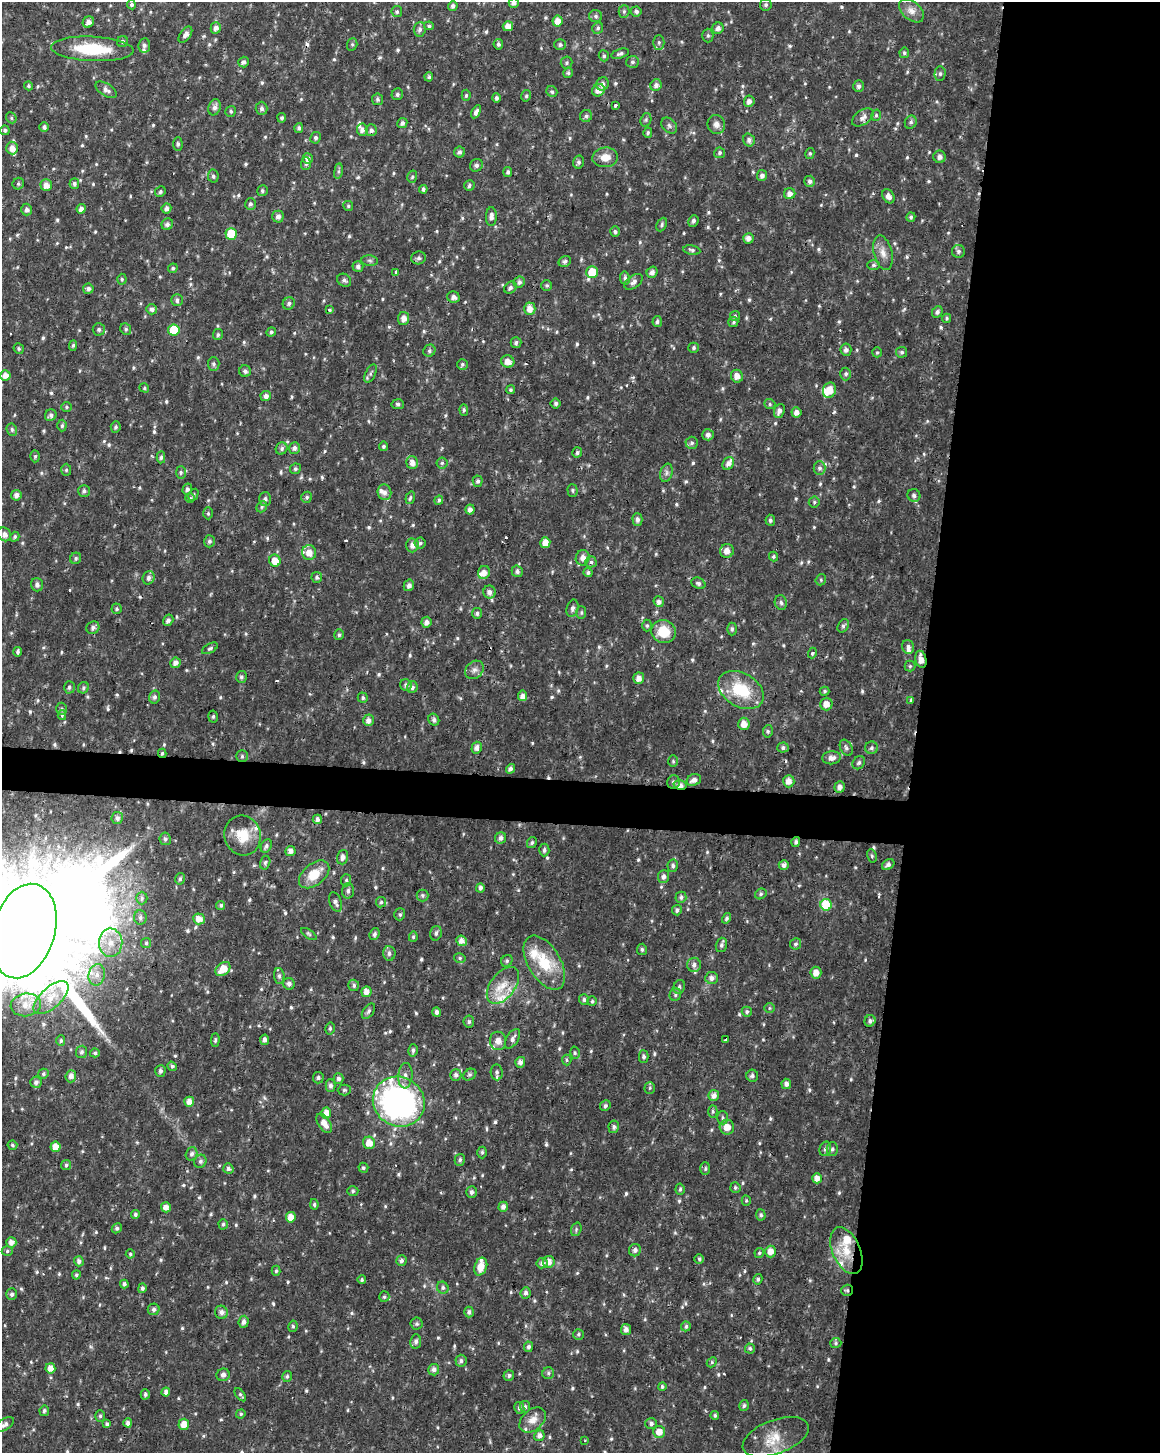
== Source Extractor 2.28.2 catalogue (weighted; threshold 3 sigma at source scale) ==
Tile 8 of 4 x 3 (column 4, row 2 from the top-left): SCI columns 3473-4630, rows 1685-3135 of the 4637 x 4872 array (HDU 1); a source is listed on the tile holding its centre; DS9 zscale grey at full resolution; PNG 1162 x 1455 px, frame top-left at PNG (2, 2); each listed source drawn as its Kron ellipse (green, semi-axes under 4 px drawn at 4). Shown black and unused: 23% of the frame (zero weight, under 2 of 3 exposures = <1% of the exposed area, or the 3 px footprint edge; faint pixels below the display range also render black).
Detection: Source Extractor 2.28.2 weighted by HDU 2 'WHT'; one run over the whole footprint, this tile lists its part. Background 0.0215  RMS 0.0042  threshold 0.019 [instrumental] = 3 sigma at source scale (4.5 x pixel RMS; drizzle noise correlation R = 1.50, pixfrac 1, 0.0396/0.0396 arcsec/px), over >= 5 px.
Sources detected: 801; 1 inside a brighter object's white glare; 8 cosmic-ray / hot-pixel residue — neither listed nor drawn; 23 inside a brighter listed object's ellipse — not listed separately; of the other 769, all 500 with FLUX_AUTO >= 0.663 (the completeness limit of this list) listed and drawn (269 fainter detections not listed), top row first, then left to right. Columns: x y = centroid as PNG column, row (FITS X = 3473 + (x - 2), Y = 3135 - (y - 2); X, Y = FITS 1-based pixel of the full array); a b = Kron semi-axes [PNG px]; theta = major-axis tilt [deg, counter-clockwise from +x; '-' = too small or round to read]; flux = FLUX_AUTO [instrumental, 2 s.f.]
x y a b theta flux
514 3 5 5 - 1.7
131 5 4 4 - 1.3
766 5 6 6 - 0.91
453 6 5 4 - 1.2
624 11 6 5 - 0.82
636 11 5 5 - 1.2
911 11 14 9 -42 3.3
397 12 5 5 - 0.89
596 16 6 6 - 1.1
558 21 5 5 - 3.3
88 22 6 5 - 2.1
429 26 5 4 - 0.72
508 26 5 5 - 3.2
216 28 6 5 - 2.2
598 28 6 5 - 0.96
718 28 6 5 - 2
420 29 7 6 - 1.4
185 35 9 5 55 1.7
708 35 7 5 -89 0.88
122 41 5 5 - 0.96
659 42 7 5 -90 1
352 44 6 5 - 0.7
498 44 5 4 - 1
144 45 7 6 - 1.2
560 45 6 5 - 1
92 49 41 12 -3 21
904 53 5 4 - 0.68
620 54 9 4 16 1
604 56 5 5 - 0.78
244 62 5 5 - 1.2
632 62 6 6 - 1.1
567 63 6 6 - 0.77
568 73 5 4 - 0.79
940 74 7 5 88 1.1
429 77 4 4 - 0.86
602 84 7 6 - 1.9
656 85 6 5 - 1.7
29 86 4 4 - 0.78
859 86 6 5 - 1.3
106 90 12 6 -32 1.9
598 90 6 6 - 3.3
552 92 6 5 - 0.9
397 94 6 5 - 1.2
466 95 5 4 - 0.8
526 96 6 4 76 0.77
496 98 5 4 - 1.2
377 99 6 5 - 0.93
749 101 6 5 - 2
615 105 3 3 - 17
214 107 8 6 69 2
261 108 7 6 - 1.3
231 111 5 5 - 0.8
476 112 7 4 60 1.6
876 115 6 4 75 0.75
586 116 6 6 - 1.2
863 117 12 7 34 2.3
11 118 6 5 - 0.67
282 118 4 4 - 0.8
646 120 7 5 70 0.82
911 122 7 5 65 1.1
402 123 5 5 - 1.2
716 124 9 8 - 2.3
669 126 9 6 -47 1.2
44 127 5 5 - 1.3
299 128 5 4 - 0.96
5 130 5 4 - 0.87
362 130 6 5 - 2
371 130 6 5 - 1.5
648 133 5 4 - 0.73
316 138 6 5 - 0.96
749 140 6 6 - 1.6
178 144 7 4 -89 0.82
12 148 6 6 - 3.3
460 152 5 5 - 1.2
720 153 5 5 - 0.95
810 153 5 4 - 0.71
605 157 13 10 5 4.7
940 157 6 6 - 1.7
308 159 5 5 - 1.9
578 162 6 5 - 0.96
306 164 6 5 - 0.97
476 165 6 6 - 1.3
338 171 8 4 82 0.91
508 172 5 4 - 0.92
762 175 5 5 - 1.8
213 176 6 5 - 0.94
412 177 6 4 74 0.7
810 181 5 5 - 1.3
18 184 6 5 - 0.91
74 184 5 5 - 1
46 185 6 5 - 3.1
469 185 5 5 - 0.98
423 189 4 3 - 1.1
262 191 6 5 - 0.8
160 192 6 5 - 0.9
790 194 5 5 - 2.6
888 196 7 5 -60 2
250 204 6 5 - 1
348 206 5 5 - 0.68
81 209 5 4 - 2.2
166 209 5 5 - 1.9
27 210 6 5 - 1.6
491 216 9 5 88 1.9
278 217 6 5 - 1.9
911 217 5 4 - 0.83
693 221 6 5 - 1
167 224 6 5 - 1.5
662 225 7 5 64 0.82
615 232 5 5 - 1
231 234 6 5 - 13
748 238 5 5 - 2.2
692 250 8 5 -10 0.99
958 251 6 6 - 1.1
883 253 17 9 -76 3.7
419 258 7 6 - 1.2
370 261 8 5 -7 0.95
565 261 6 5 - 1.1
873 265 6 5 - 0.92
358 266 5 5 - 1.3
173 268 5 4 - 0.78
396 272 3 3 - 1.5
592 272 6 6 - 12
652 272 6 5 - 1.8
625 278 6 5 - 1.1
122 279 5 4 - 0.7
344 280 7 6 - 1.3
519 282 6 5 - 1.4
634 282 10 6 36 1.6
547 285 5 5 - 0.79
510 288 7 5 40 1.1
88 289 5 5 - 1.5
453 297 6 5 - 2
177 300 6 5 - 1.5
289 303 6 5 - 1.1
151 309 5 5 - 1.7
530 309 6 5 - 3.4
329 310 4 3 - 1.3
937 312 6 5 - 1.3
735 316 5 5 - 0.8
404 318 6 5 - 2.7
947 318 5 4 - 0.66
657 322 5 4 - 1.1
733 322 5 5 - 0.83
99 329 6 6 - 1
126 329 6 5 - 0.82
174 330 5 5 - 14
271 332 5 4 - 0.93
218 335 5 5 - 0.82
516 343 5 5 - 1.2
73 345 5 4 - 0.86
694 348 5 5 - 0.86
19 349 5 5 - 0.79
846 350 6 5 - 1.5
429 351 6 5 - 0.98
877 352 5 4 - 0.66
902 352 5 5 - 0.82
508 361 7 6 - 3.2
214 364 7 6 - 0.98
462 364 5 5 - 0.83
245 371 6 6 - 1.3
371 373 10 5 64 0.95
846 374 6 5 - 1.1
5 375 5 5 - 3.3
737 376 6 6 - 3
144 388 5 4 - 0.68
510 390 4 4 - 0.77
829 390 8 6 69 4.9
266 396 5 5 - 1.8
556 403 5 5 - 1
398 404 6 5 - 0.88
770 404 6 4 -20 0.79
66 407 5 5 - 0.67
464 410 6 4 -89 0.77
779 411 7 5 66 1.9
796 412 5 5 - 2.4
51 415 6 5 - 1.3
62 426 6 4 87 0.8
116 427 5 5 - 0.85
12 430 6 5 - 0.9
708 435 5 5 - 1.7
692 443 6 6 - 1.1
383 446 4 4 - 0.78
282 448 6 5 - 1
294 448 6 5 - 1.7
577 452 5 5 - 1.1
35 456 6 4 87 0.8
161 457 6 4 87 0.82
412 463 7 5 -73 2.9
442 463 5 5 - 0.8
728 464 7 5 52 2.3
820 468 7 6 - 1.3
295 469 5 5 - 0.82
66 470 6 5 - 0.72
181 472 6 5 - 0.82
666 473 9 6 73 1.4
478 481 5 5 - 1
187 489 5 4 - 1.1
573 490 6 5 - 0.72
84 491 6 6 - 1.2
384 492 8 7 - 2
16 495 5 5 - 2.2
193 495 6 4 62 0.75
914 495 6 6 - 1.4
307 497 6 5 - 0.87
190 498 5 4 - 0.78
410 498 6 4 71 0.75
265 499 7 6 - 1.4
439 500 5 4 - 0.99
814 502 5 5 - 0.73
262 507 6 5 - 0.74
470 509 5 4 - 1.9
208 513 6 5 - 0.68
637 520 6 5 - 1.3
770 520 5 5 - 0.95
4 534 7 6 - 1.9
15 537 5 4 - 0.86
209 541 6 5 - 0.97
420 543 5 5 - 0.93
545 543 5 5 - 4.6
412 545 7 6 - 2.4
727 551 7 6 - 3.1
309 553 7 7 - 4.1
773 556 5 4 - 0.76
76 558 6 5 - 0.8
583 558 8 7 - 2.6
275 561 6 5 - 4.8
591 562 5 5 - 0.98
517 571 6 5 - 1.2
484 572 7 5 69 2.8
588 572 4 4 - 0.94
317 577 5 5 - 0.95
149 578 7 5 64 1.6
821 580 6 5 - 0.69
698 583 7 5 -26 0.99
37 585 7 6 - 1.6
409 585 6 5 - 1.7
489 592 6 6 - 2.1
659 602 5 5 - 1.7
781 602 7 6 - 1.1
572 608 9 5 75 1.6
117 609 5 5 - 0.78
581 612 6 5 - 0.71
477 613 5 5 - 1.1
168 620 6 5 - 1.5
426 622 5 5 - 1.8
647 626 6 5 - 0.68
843 626 7 5 61 0.99
93 628 7 6 - 1.3
732 629 6 5 - 0.83
664 632 12 11 - 10
339 635 5 5 - 0.81
908 647 7 5 -72 1.7
210 648 9 4 29 0.84
18 652 4 3 - 0.84
812 653 5 4 - 1
921 659 9 5 -77 3.4
175 663 5 5 - 2.3
910 666 5 5 - 0.69
474 670 10 8 45 1.9
241 677 6 5 - 0.9
639 678 6 5 - 2.8
406 685 6 5 - 1.3
69 687 6 5 - 0.93
412 687 6 5 - 1.4
83 688 6 5 - 0.81
741 690 24 16 -31 19
825 691 5 4 - 0.7
522 696 5 4 - 2.5
154 697 6 5 - 1.3
363 698 5 4 - 0.89
911 700 3 3 - 1.1
826 704 6 6 - 3.6
61 709 6 5 - 0.95
62 715 5 4 - 0.7
213 716 6 4 85 0.86
368 720 6 5 - 2.3
434 720 6 5 - 1.2
744 724 6 5 - 3.4
768 731 6 5 - 0.81
477 748 6 5 - 2
783 748 5 5 - 1.2
846 748 9 5 -62 1.2
871 748 6 6 - 1.1
162 753 5 4 - 0.89
242 756 6 6 - 0.82
831 758 9 6 6 2.2
673 761 6 5 - 0.71
859 763 7 5 53 1
510 769 5 4 - 1.4
694 780 7 5 24 2.3
789 781 6 5 - 3.1
673 782 7 6 - 1.1
680 785 6 4 -15 2.4
840 787 6 5 - 2.1
117 818 6 5 - 1.5
317 819 4 4 - 2.1
243 835 20 18 -71 9.9
501 838 6 5 - 1.6
165 839 6 5 - 1
532 842 6 4 59 0.74
796 842 5 4 - 1
266 846 7 5 65 0.92
544 850 6 5 - 1.1
290 851 5 5 - 2.1
872 856 7 4 -80 0.75
342 857 7 5 73 2
265 863 7 5 73 0.86
888 864 7 5 36 1.3
784 865 5 5 - 1.8
673 866 6 5 - 1.2
314 874 17 10 39 8.9
663 877 6 5 - 1.5
180 879 6 4 75 0.89
346 880 6 5 - 0.79
480 888 4 4 - 1.8
348 891 7 6 - 1.3
761 894 6 5 - 0.75
422 895 6 6 - 0.87
681 897 6 5 - 1.1
142 898 6 5 - 1.1
335 902 10 6 -70 1.5
381 902 5 5 - 0.77
221 905 4 4 - 0.92
826 905 6 5 - 15
677 910 5 5 - 1.2
400 914 6 5 - 0.85
140 917 7 6 - 1.4
727 918 5 4 - 0.86
199 919 6 5 - 4
24 931 48 31 74 27000
436 933 7 5 74 1.2
309 934 9 3 -34 0.68
375 934 6 5 - 1.3
413 937 5 4 - 0.72
461 941 5 5 - 3.1
111 943 14 11 -88 6.8
146 943 5 5 - 0.71
795 944 6 5 - 1
721 945 7 5 74 1.2
642 949 6 5 - 0.89
389 953 7 6 - 1.4
460 958 6 5 - 0.8
507 961 6 5 - 0.78
544 963 30 16 -59 17
694 965 7 7 - 1.8
223 969 8 6 42 6.2
816 973 6 5 - 3.4
97 975 11 8 78 3.3
279 976 8 5 -85 1.3
712 978 6 6 - 1.9
289 984 6 5 - 1.5
354 985 6 5 - 1.1
503 985 21 12 53 8
679 987 7 5 69 1.2
366 992 5 5 - 3.2
675 995 6 5 - 0.96
51 998 22 10 42 7.2
584 1000 5 5 - 0.93
592 1001 5 4 - 0.75
26 1005 15 11 8 5.2
769 1008 5 5 - 0.67
368 1011 9 5 53 1.1
437 1012 4 4 - 1.6
747 1012 5 4 - 1
870 1021 6 5 - 1.3
469 1022 6 5 - 1
330 1028 6 4 77 0.81
512 1039 11 6 57 1.7
215 1040 7 4 88 0.84
265 1040 5 4 - 1.7
726 1040 4 3 - 7.6
61 1041 5 4 - 0.73
498 1041 9 8 - 3.1
413 1050 6 4 75 1.2
82 1052 6 5 - 1
95 1053 5 4 - 0.76
575 1053 6 5 - 0.72
644 1057 6 5 - 1.2
567 1060 5 4 - 0.69
520 1062 5 5 - 2
172 1066 5 4 - 0.95
160 1071 6 5 - 1.3
497 1072 8 6 -85 1.3
43 1074 5 5 - 0.8
456 1075 6 5 - 1.2
470 1075 7 5 33 0.77
71 1076 6 5 - 2.3
405 1076 13 7 86 2.3
752 1076 6 6 - 1.2
318 1078 6 5 - 0.84
338 1079 5 5 - 1.2
36 1082 6 5 - 1.4
786 1084 5 5 - 1.7
330 1085 6 5 - 1.2
650 1088 6 5 - 0.67
344 1090 6 5 - 0.7
714 1095 5 5 - 2.5
189 1102 5 5 - 3.1
399 1102 26 24 -31 150
605 1106 5 5 - 0.9
713 1111 6 4 -88 0.67
326 1113 5 5 - 3.8
722 1118 7 5 -90 0.88
324 1123 11 6 -57 3.8
614 1127 6 5 - 1.1
727 1127 7 7 - 4.1
369 1143 6 6 - 4.6
12 1145 5 4 - 0.87
55 1147 5 5 - 4.6
825 1149 7 5 73 1.1
832 1149 6 6 - 1.1
482 1152 6 4 -90 0.83
192 1154 7 5 72 1.4
460 1160 6 5 - 1.1
200 1161 7 6 - 1.2
66 1165 5 5 - 0.84
363 1168 5 5 - 0.93
228 1169 5 5 - 1.2
705 1169 6 5 - 0.77
817 1178 5 4 - 2.9
735 1188 5 5 - 0.88
680 1189 5 4 - 0.71
353 1191 5 5 - 0.78
471 1192 6 5 - 1.3
746 1201 5 4 - 0.68
314 1204 5 4 - 0.81
166 1207 5 5 - 2.8
503 1207 5 4 - 1.9
135 1214 4 4 - 0.95
761 1215 5 5 - 0.87
291 1217 5 5 - 4.4
223 1224 5 4 - 1
117 1228 5 4 - 0.94
576 1229 7 5 72 0.8
11 1242 5 5 - 2.4
635 1250 6 6 - 1.5
7 1251 5 5 - 0.76
846 1251 25 14 -66 11
770 1252 6 5 - 3.6
759 1253 5 4 - 0.69
130 1254 4 4 - 0.7
699 1259 5 5 - 0.76
79 1261 5 4 - 1.5
401 1261 5 5 - 1.2
549 1262 6 6 - 3.1
542 1263 5 5 - 1.6
481 1267 9 6 71 5.3
276 1271 5 4 - 0.69
76 1275 4 4 - 0.75
758 1279 5 4 - 0.92
362 1280 4 4 - 0.66
124 1284 4 4 - 1.2
142 1288 5 4 - 1.1
443 1288 6 5 - 0.96
847 1290 6 5 - 0.93
526 1293 6 5 - 1.4
12 1294 6 5 - 1.1
384 1297 5 5 - 0.76
154 1309 6 5 - 1.1
221 1312 7 6 - 1.9
469 1312 5 5 - 1.2
244 1322 6 5 - 1.7
417 1324 6 6 - 0.85
293 1326 6 4 80 0.78
686 1326 5 4 - 0.93
626 1330 5 5 - 2.4
578 1334 5 5 - 0.76
416 1341 7 5 82 1.5
836 1343 6 5 - 0.72
529 1347 5 4 - 1.1
750 1349 5 5 - 0.95
461 1361 6 5 - 1
712 1362 6 4 48 0.67
50 1368 5 5 - 3.7
434 1370 6 5 - 1.8
548 1373 6 6 - 0.91
223 1375 6 6 - 1.6
509 1375 5 5 - 1.2
287 1376 5 5 - 0.79
662 1387 4 4 - 0.82
166 1392 4 4 - 1.7
145 1394 5 4 - 1.1
240 1395 7 4 -53 0.84
744 1406 5 5 - 0.92
525 1407 6 5 - 0.95
519 1408 6 5 - 1.1
44 1411 5 4 - 1
241 1414 4 4 - 0.69
715 1415 4 4 - 0.74
100 1416 6 5 - 0.82
533 1420 15 10 42 4
128 1423 4 4 - 1.7
5 1424 10 5 33 1.8
107 1424 4 3 - 0.85
184 1424 6 5 - 4.1
651 1424 6 5 - 1.4
659 1432 6 6 - 4.1
539 1436 5 5 - 2
776 1437 35 17 21 10
585 1440 3 2 - 0.72
Overlapping masked pixels (flux is a lower limit): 6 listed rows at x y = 863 117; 921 659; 162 753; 680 785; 24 931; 847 1290
Isophote crosses this tile's border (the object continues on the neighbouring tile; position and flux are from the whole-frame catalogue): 2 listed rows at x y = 514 3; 24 931